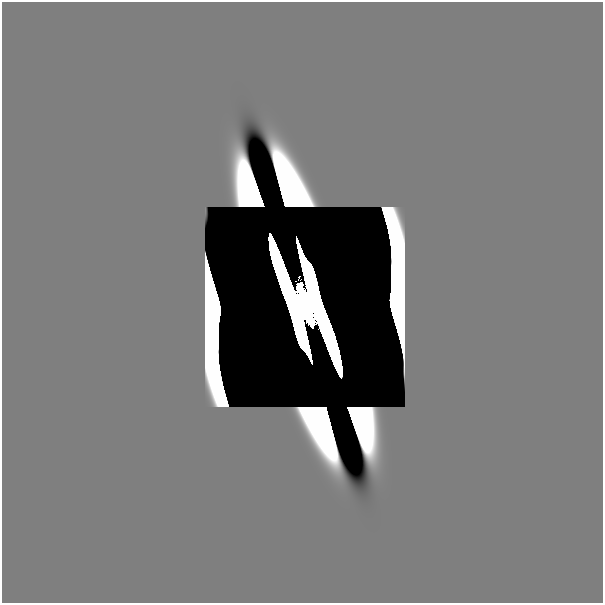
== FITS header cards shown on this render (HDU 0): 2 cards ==
NAXIS1  =                  601
NAXIS2  =                  601

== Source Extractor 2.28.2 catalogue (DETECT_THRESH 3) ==
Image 601 x 601 px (HDU 0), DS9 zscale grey, 1 PNG px = 1 image px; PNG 605 x 605 px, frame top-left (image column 1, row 601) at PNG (2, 2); no overlay
Background 0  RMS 8.0e-36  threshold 2.39e-35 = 3 sigma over >= 5 px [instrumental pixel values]
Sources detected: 5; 3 with non-positive FLUX_AUTO (blend fragments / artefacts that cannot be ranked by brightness) are not listed; the other 2 listed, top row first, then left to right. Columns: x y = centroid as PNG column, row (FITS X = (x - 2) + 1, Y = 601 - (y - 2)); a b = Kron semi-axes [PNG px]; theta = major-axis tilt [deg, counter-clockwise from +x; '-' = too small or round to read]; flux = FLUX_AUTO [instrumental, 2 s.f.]
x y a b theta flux
305 306 37 10 -72 1.3e+01
221 384 20 2 -76 5.7e-11
At the frame edge (FLAGS 8, measured only in part): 1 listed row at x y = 305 306
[3 non-positive-flux detections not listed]